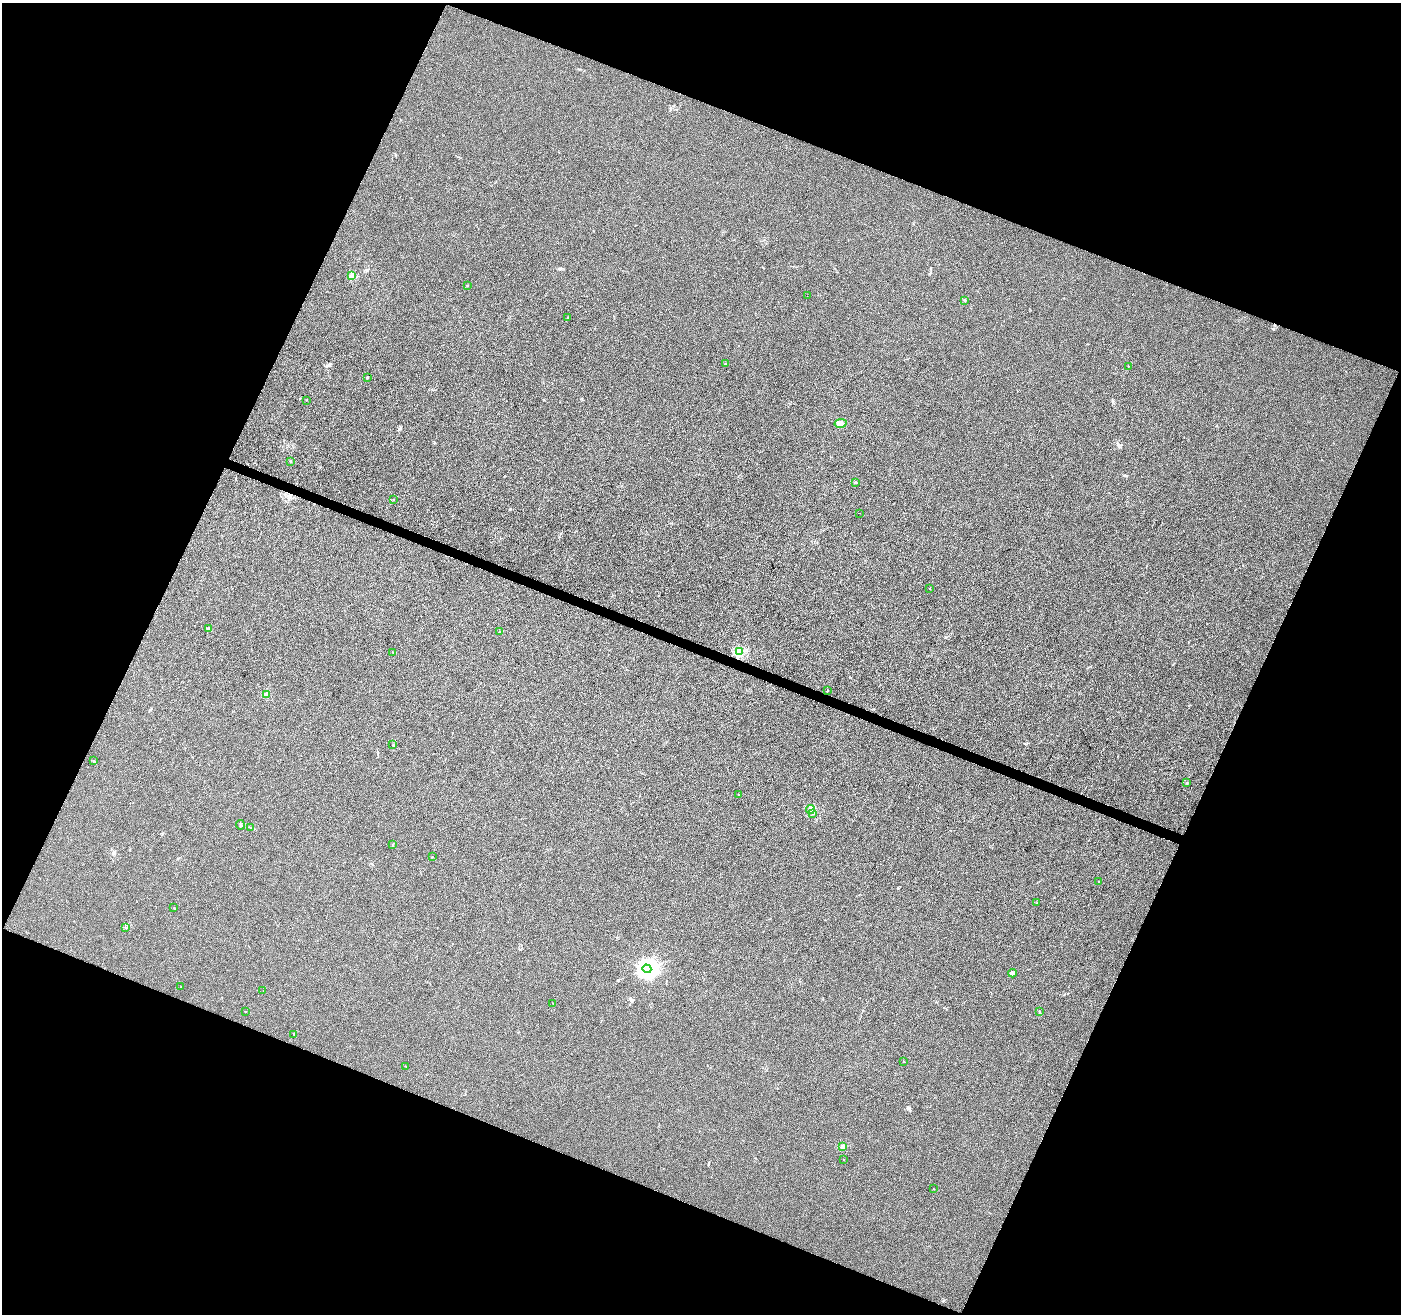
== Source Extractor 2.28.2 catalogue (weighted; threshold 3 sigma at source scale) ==
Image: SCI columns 1-5594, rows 208-5453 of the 5601 x 5727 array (HDU 1 of 3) = the unmasked area's bounding box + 8 px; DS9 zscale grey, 4 x 4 block average (1 PNG px = mean of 4 x 4 image px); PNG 1403 x 1316 px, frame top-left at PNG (2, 3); each listed source drawn as its Kron ellipse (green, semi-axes under 4 px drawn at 4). Shown black and unused: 43% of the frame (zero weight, under 3 of 6 exposures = <1% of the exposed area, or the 3 px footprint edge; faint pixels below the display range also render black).
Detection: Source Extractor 2.28.2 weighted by HDU 2 'WHT'. Background 0.00102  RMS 0.0028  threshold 0.0115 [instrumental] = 3 sigma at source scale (4.09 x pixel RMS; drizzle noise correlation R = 1.36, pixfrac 0.8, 0.0396/0.0396 arcsec/px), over >= 5 px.
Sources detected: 51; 2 cosmic-ray / hot-pixel residue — neither listed nor drawn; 1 inside a brighter listed object's ellipse — not listed separately; the other 48 listed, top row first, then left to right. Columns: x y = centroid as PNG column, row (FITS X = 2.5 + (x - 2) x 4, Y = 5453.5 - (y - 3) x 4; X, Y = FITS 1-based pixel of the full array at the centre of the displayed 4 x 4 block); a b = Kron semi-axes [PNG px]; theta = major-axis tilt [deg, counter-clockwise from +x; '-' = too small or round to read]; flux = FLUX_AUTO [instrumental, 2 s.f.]
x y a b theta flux
352 276 2 2 - 3.3
467 286 2 2 - 1.3
807 296 2 2 - 0.26
964 300 2 2 - 1.7
567 318 2 2 - 0.9
725 364 3 2 - 0.66
1128 366 2 2 - 0.8
367 377 2 2 - 2.6
307 400 2 2 - 0.41
841 423 6 4 10 5.8
290 462 2 2 - 0.98
855 482 2 2 - 4.7
393 500 2 2 - 0.42
859 513 2 2 - 0.34
930 588 2 2 - 0.56
209 629 3 2 - 3.8
500 632 2 2 - 0.89
393 652 3 2 - 0.78
739 652 2 2 - 91
827 691 2 2 - 1.3
266 695 2 2 - 31
393 745 2 2 - 0.63
93 761 2 2 - 0.93
1187 783 2 2 - 0.69
738 795 2 2 - 0.38
810 809 4 3 - 3.4
813 814 2 2 - 0.64
240 825 5 2 - 2
250 827 2 2 - 0.76
393 845 2 2 - 0.61
432 857 2 2 - 0.59
1099 882 2 2 - 3.7
1037 903 2 2 - 0.63
174 908 2 2 - 1.1
125 927 2 2 - 0.37
647 969 4 4 - 1000
1012 973 4 3 - 6.8
181 987 2 2 - 0.33
263 991 2 2 - 0.26
553 1003 2 2 - 0.26
1039 1011 3 2 - 1
245 1012 2 2 - 1.9
294 1034 3 2 - 1.1
903 1061 2 2 - 0.39
405 1066 2 2 - 0.7
843 1147 2 2 - 38
843 1159 2 2 - 0.46
933 1189 2 2 - 0.33
Diffuse or blended objects may show on this block-average render without a row.